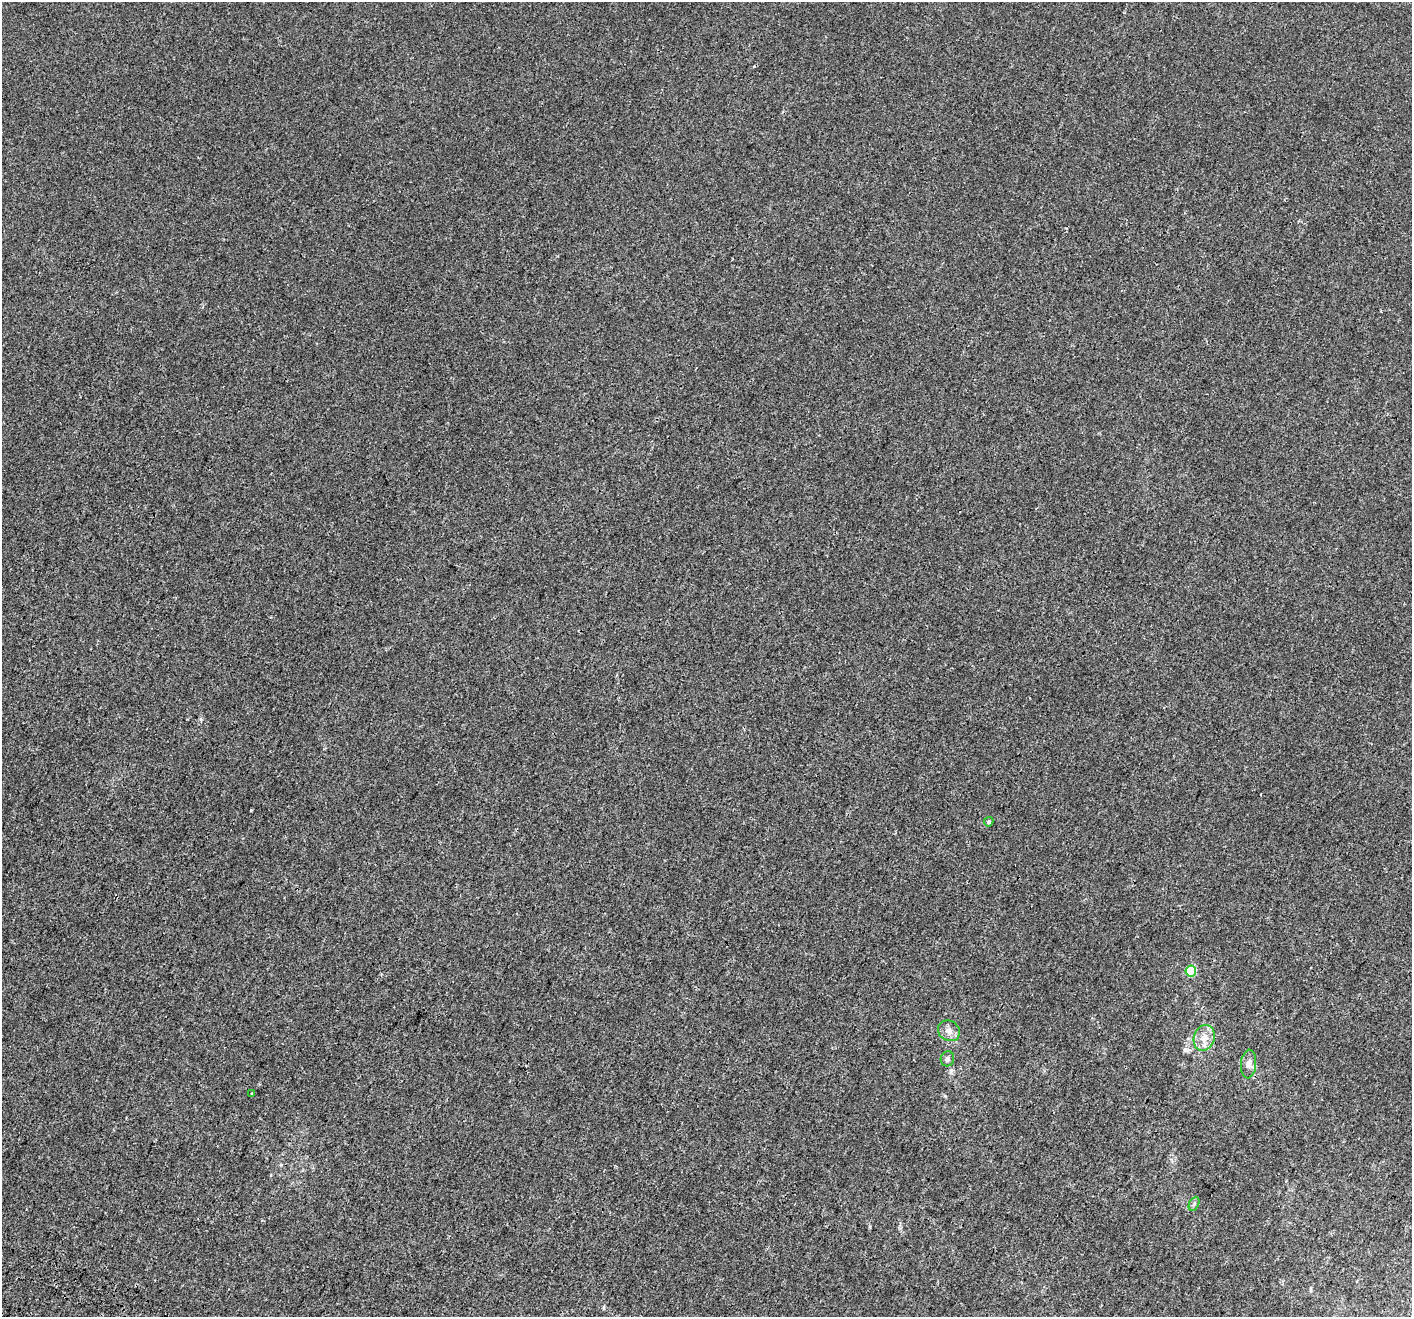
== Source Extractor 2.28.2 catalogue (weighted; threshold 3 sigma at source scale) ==
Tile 7 of 4 x 4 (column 3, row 2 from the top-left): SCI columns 2889-4298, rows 3010-4324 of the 5769 x 5954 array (HDU 1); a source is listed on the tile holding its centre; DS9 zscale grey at full resolution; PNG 1414 x 1319 px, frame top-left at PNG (2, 2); each listed source drawn as its Kron ellipse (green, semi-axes under 4 px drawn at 4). Shown black and unused: <1% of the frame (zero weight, under 3 of 4 exposures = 6% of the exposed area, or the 3 px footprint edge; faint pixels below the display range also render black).
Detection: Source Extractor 2.28.2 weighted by HDU 2 'WHT'; one run over the whole footprint, this tile lists its part. Background 1.16e-04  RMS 0.0016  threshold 0.00729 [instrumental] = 3 sigma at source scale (4.5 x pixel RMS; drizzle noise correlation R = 1.50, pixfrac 1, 0.0396/0.0396 arcsec/px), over >= 5 px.
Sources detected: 8; all 8 listed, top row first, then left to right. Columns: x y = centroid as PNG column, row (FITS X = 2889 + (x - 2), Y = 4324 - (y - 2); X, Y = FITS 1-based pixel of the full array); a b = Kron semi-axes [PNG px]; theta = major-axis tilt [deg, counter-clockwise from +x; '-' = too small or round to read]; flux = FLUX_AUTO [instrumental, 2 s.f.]
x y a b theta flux
989 822 5 4 - 0.39
1191 971 5 5 - 7.4
949 1031 11 10 - 1.1
1204 1038 13 10 71 1.6
947 1059 7 6 - 0.44
1248 1064 14 7 85 0.86
252 1094 3 2 - 0.26
1194 1204 7 5 65 0.3